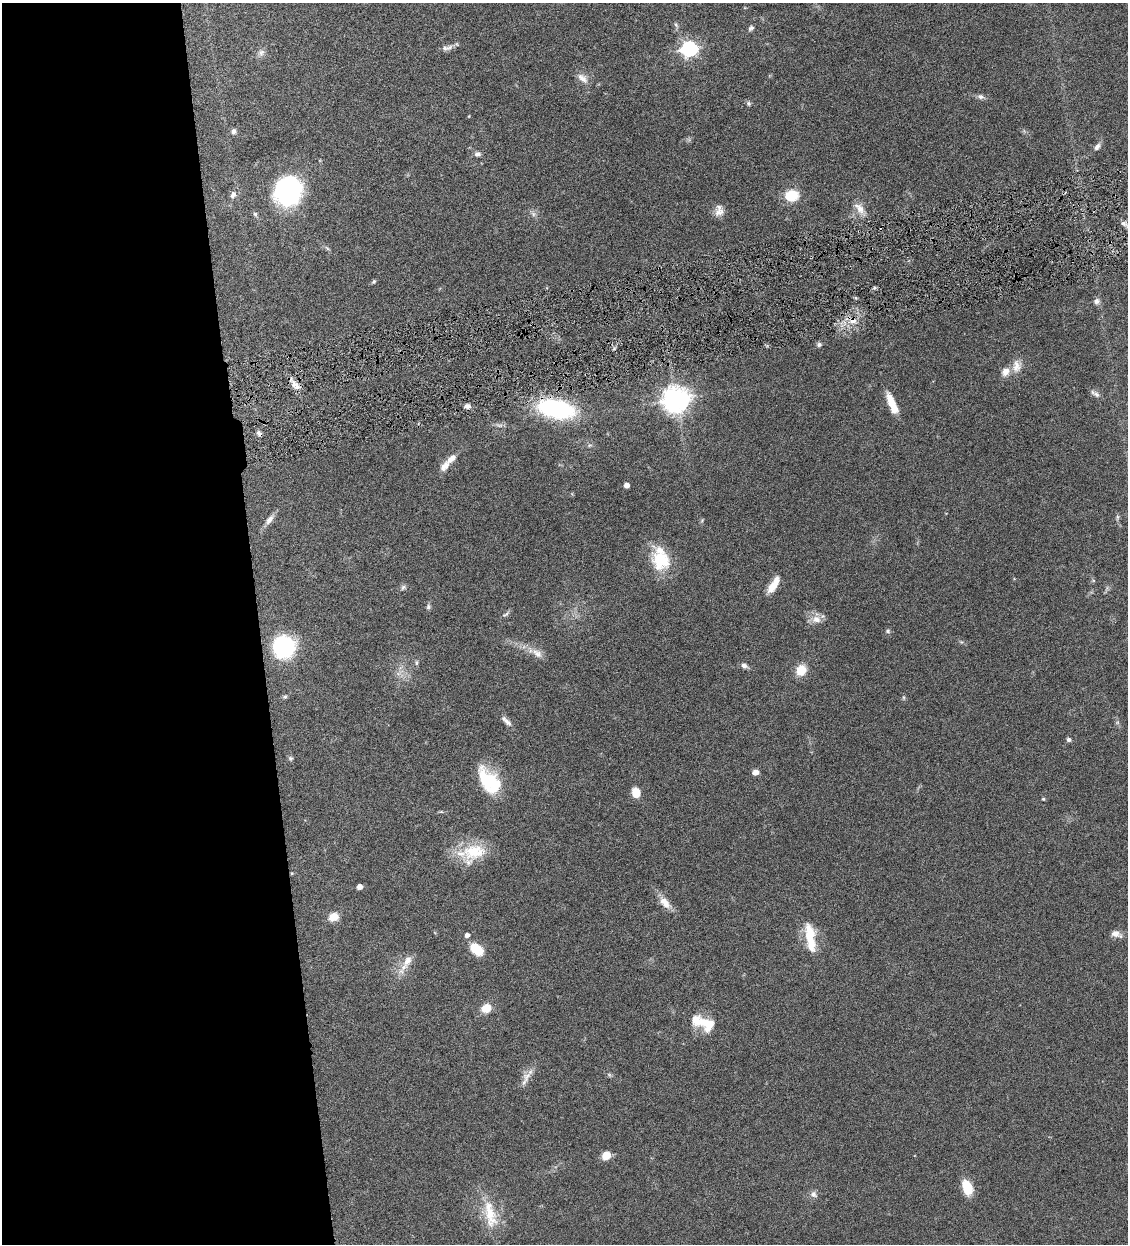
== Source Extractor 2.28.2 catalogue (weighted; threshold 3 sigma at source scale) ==
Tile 9 of 4 x 4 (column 1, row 3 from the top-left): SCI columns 263-1388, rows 1245-2486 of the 4911 x 4972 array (HDU 1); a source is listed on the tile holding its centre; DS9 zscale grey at full resolution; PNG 1130 x 1246 px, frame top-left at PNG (2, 3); no overlay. Shown black and unused: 23% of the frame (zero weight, under 4 of 8 exposures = <1% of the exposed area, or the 3 px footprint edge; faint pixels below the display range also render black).
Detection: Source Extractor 2.28.2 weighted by HDU 2 'WHT'; one run over the whole footprint, this tile lists its part. Background 0.0441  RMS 0.0037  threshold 0.0152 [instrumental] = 3 sigma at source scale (4.09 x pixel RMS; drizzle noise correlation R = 1.36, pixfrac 0.8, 0.05/0.05 arcsec/px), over >= 5 px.
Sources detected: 87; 1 too faint to see at this stretch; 2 inside a brighter object's white glare — not listed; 6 inside a brighter listed object's ellipse — not listed separately; the other 78 listed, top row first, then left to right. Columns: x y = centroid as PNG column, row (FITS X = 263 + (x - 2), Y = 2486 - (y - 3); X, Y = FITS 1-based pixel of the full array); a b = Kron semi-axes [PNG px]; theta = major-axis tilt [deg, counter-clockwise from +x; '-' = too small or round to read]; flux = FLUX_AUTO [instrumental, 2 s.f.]
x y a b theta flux
676 25 9 5 -65 0.73
751 28 7 6 - 0.94
447 48 16 7 10 1.7
689 49 7 6 - 100
261 53 10 8 47 1.4
583 78 17 9 -40 2.6
981 97 9 6 -24 1.1
748 103 6 6 - 0.7
469 116 5 3 - 0.25
234 131 7 6 - 1
1097 147 10 6 49 1.4
477 154 8 6 8 1.2
287 186 44 23 50 27
233 195 9 7 60 1.5
792 195 12 10 4 9.8
860 209 21 9 -53 3.5
719 211 15 10 83 2.6
255 214 7 5 -74 0.66
533 214 7 6 - 1
327 248 8 4 -45 0.62
374 281 6 5 - 0.5
1097 301 8 7 - 1.4
853 320 10 9 - 3.2
819 344 7 6 - 0.85
1016 366 18 12 84 3.6
295 385 17 7 -48 2.8
1096 394 11 7 -47 1.4
676 400 9 8 - 420
892 403 25 7 -67 6.7
467 406 7 6 - 1.4
556 409 38 18 -10 44
499 425 12 5 -16 1.1
259 433 7 5 -60 0.99
451 459 16 8 39 2.7
626 485 4 4 - 2.3
1117 517 7 5 83 0.61
269 519 17 7 51 2.2
702 520 6 4 48 0.42
661 560 29 21 -37 12
403 587 8 6 38 0.9
772 587 16 9 49 4.3
428 607 8 6 81 0.81
506 614 12 4 32 0.82
816 619 14 11 2 3.2
888 631 6 5 - 0.65
283 647 16 16 - 47
537 653 18 10 -35 3.1
416 663 7 5 -88 0.68
744 666 9 6 -33 1.3
801 670 10 9 - 6.7
285 697 7 6 - 0.65
904 697 7 4 -82 0.5
506 721 17 6 -43 1.7
1068 740 5 5 - 0.89
290 758 7 6 - 0.67
755 772 6 5 - 2.1
491 783 29 19 -65 16
636 792 10 8 -78 4.4
1043 799 4 3 - 0.36
441 812 6 4 18 0.4
474 852 36 21 10 13
292 873 4 3 - 0.29
359 887 5 4 - 2.3
665 903 18 9 -50 3.9
334 917 11 9 21 4.1
1115 934 10 7 -5 2.4
467 935 5 4 - 1.5
810 938 37 11 -83 11
476 949 13 9 -41 8.8
407 961 22 10 63 4.3
486 1008 9 8 - 5.8
706 1023 24 16 -20 8.2
609 1075 6 5 - 0.55
527 1077 16 10 64 3.1
606 1155 7 6 - 6.3
967 1187 14 8 -69 9.4
813 1194 10 9 - 1.5
490 1214 43 15 -77 11
Overlapping masked pixels (flux is a lower limit): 3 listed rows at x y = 853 320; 295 385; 556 409